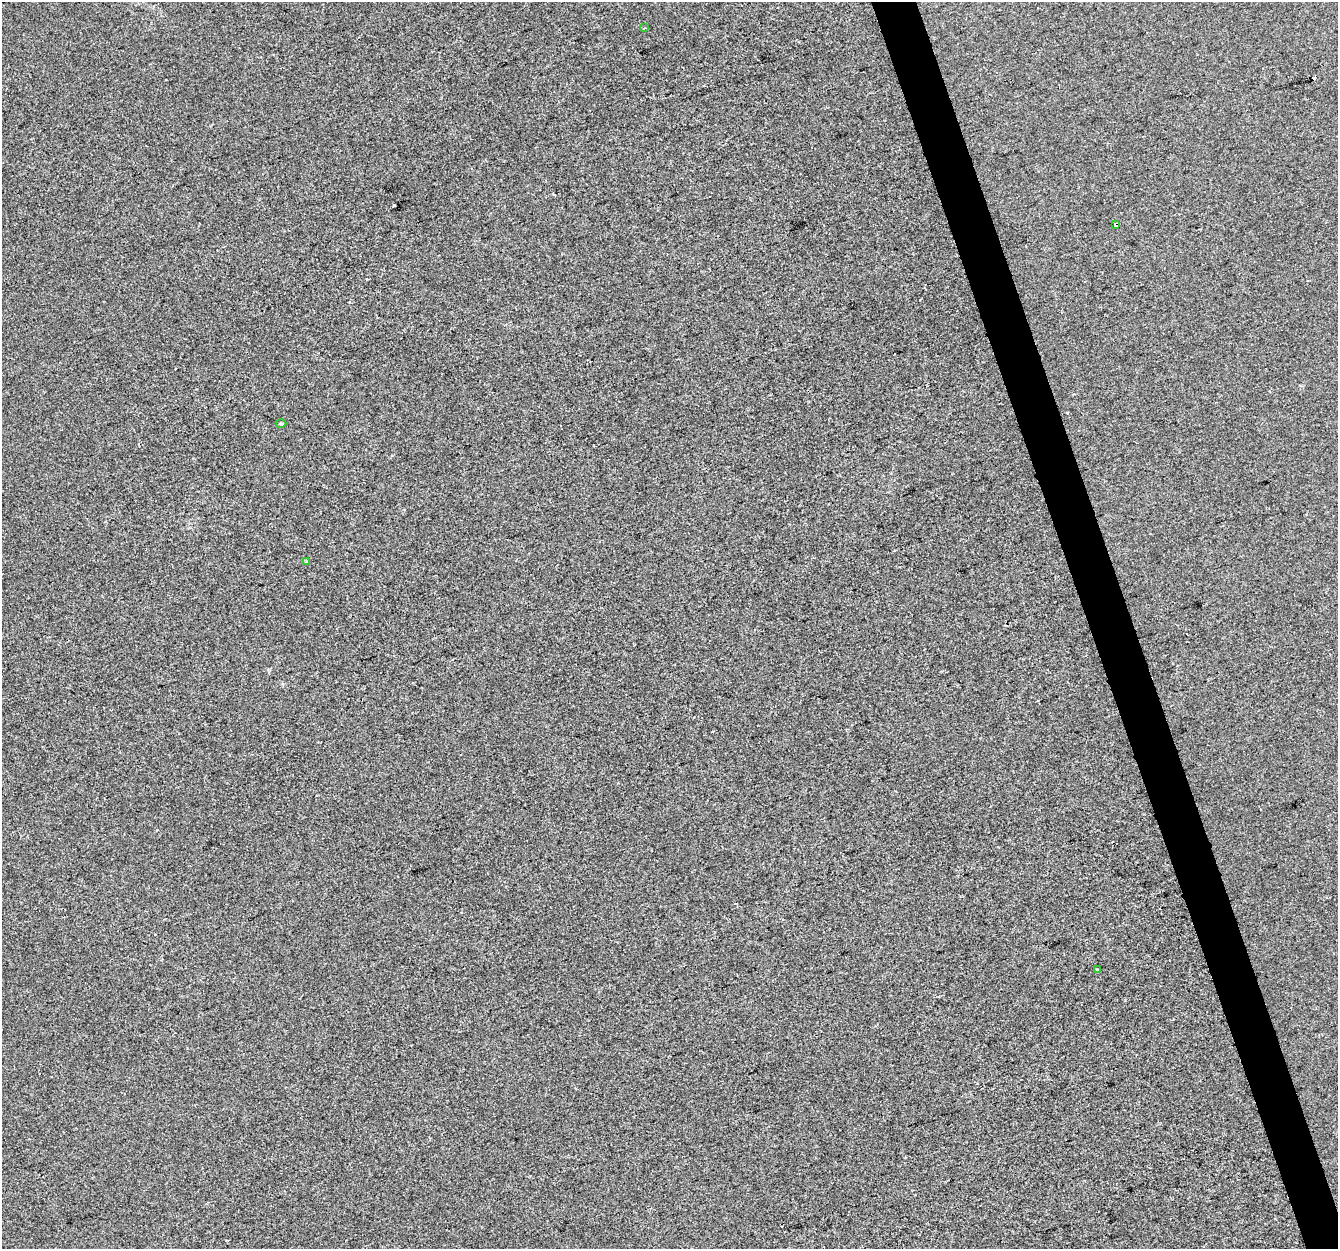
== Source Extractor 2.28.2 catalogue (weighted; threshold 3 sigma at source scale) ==
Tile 6 of 4 x 4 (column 2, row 2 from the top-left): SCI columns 1337-2672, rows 2609-3855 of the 5344 x 5163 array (HDU 1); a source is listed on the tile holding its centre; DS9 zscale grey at full resolution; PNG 1340 x 1251 px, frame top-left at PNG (2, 2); each listed source drawn as its Kron ellipse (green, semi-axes under 4 px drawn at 4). Shown black and unused: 3% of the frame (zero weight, under 2 of 3 exposures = <1% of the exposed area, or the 3 px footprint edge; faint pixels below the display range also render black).
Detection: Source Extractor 2.28.2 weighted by HDU 2 'WHT'; one run over the whole footprint, this tile lists its part. Background 1.29e-04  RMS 0.0056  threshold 0.0253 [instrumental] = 3 sigma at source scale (4.5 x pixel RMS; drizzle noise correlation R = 1.50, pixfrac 1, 0.0396/0.0396 arcsec/px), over >= 5 px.
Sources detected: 8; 3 cosmic-ray / hot-pixel residue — neither listed nor drawn; the other 5 listed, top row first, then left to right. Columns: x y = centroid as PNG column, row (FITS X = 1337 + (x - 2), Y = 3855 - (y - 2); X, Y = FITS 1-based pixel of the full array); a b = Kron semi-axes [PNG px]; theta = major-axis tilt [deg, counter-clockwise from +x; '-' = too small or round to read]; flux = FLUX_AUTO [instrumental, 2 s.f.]
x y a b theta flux
645 28 3 2 - 0.65
1115 224 3 3 - 4.5
281 424 5 3 - 0.64
306 561 4 3 - 0.75
1097 969 3 2 - 0.8
Overlapping masked pixels (flux is a lower limit): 1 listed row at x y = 1115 224